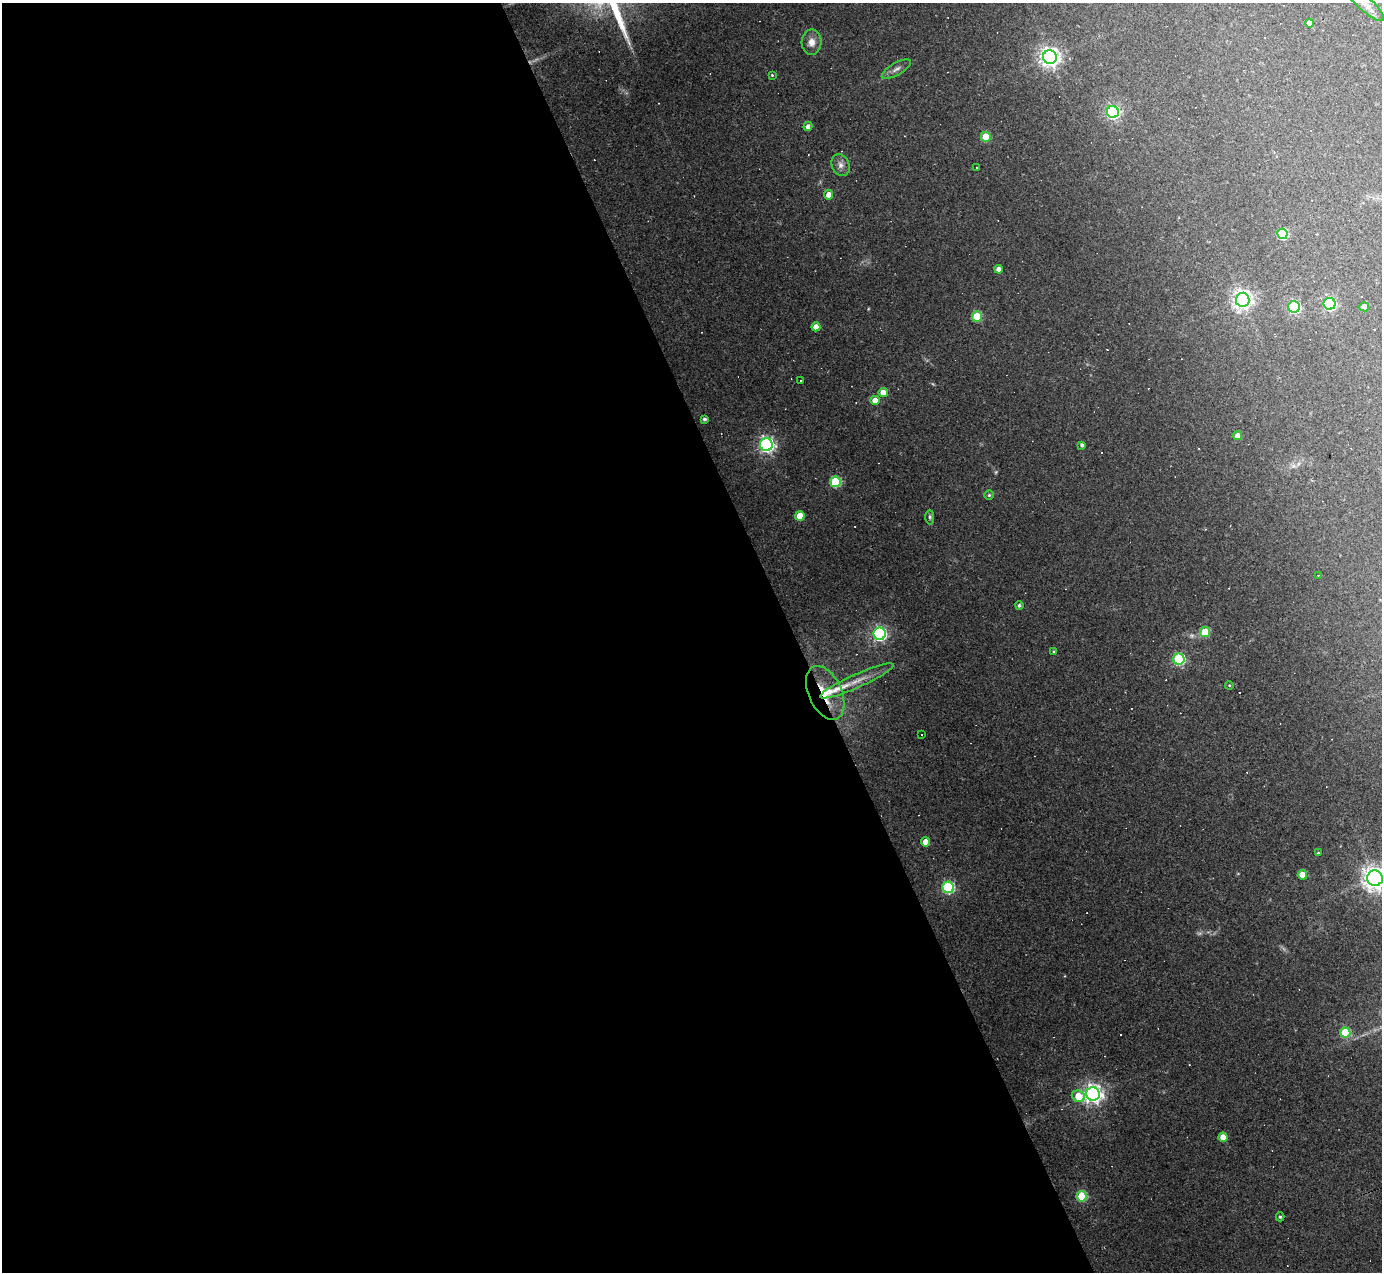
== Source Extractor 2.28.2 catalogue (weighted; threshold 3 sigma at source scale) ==
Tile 9 of 4 x 4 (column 1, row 3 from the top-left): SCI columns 1-1380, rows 1547-2816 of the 5518 x 5505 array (HDU 1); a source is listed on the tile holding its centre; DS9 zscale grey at full resolution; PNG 1384 x 1274 px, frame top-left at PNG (2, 3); each listed source drawn as its Kron ellipse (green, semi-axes under 4 px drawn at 4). Shown black and unused: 58% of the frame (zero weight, under 2 of 3 exposures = <1% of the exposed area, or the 3 px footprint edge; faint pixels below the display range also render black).
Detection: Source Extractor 2.28.2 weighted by HDU 2 'WHT'; one run over the whole footprint, this tile lists its part. Background 0.0441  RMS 0.0075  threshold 0.0336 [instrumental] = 3 sigma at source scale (4.5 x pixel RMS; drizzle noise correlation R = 1.50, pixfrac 1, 0.05/0.05 arcsec/px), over >= 5 px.
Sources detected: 72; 2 too faint to see at this stretch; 17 cosmic-ray / hot-pixel residue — neither listed nor drawn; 1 inside a brighter listed object's ellipse — not listed separately; the other 52 listed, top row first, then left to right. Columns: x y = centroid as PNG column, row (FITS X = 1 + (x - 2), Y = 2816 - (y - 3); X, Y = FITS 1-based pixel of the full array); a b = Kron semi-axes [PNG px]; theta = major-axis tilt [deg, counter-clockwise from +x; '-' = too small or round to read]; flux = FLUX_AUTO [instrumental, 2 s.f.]
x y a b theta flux
1366 5 23 7 -42 6.3
1309 23 4 4 - 5.8
811 42 12 10 86 5.9
1050 57 7 7 - 460
896 69 16 6 30 3.6
772 75 3 3 - 0.68
1113 112 6 6 - 150
808 126 4 4 - 3.2
986 137 5 5 - 22
840 165 11 9 -67 4.2
977 168 2 2 - 0.62
829 195 5 4 - 6.4
1282 234 5 5 - 47
999 269 4 4 - 4.7
1243 300 7 7 - 380
1330 304 6 6 - 120
1294 307 6 6 - 110
1364 307 5 4 - 7
977 316 5 5 - 29
816 327 4 4 - 7
800 380 3 3 - 5.1
883 393 4 4 - 9.3
875 400 4 4 - 7.8
704 419 3 3 - 1.7
1238 436 4 4 - 5.7
766 445 6 6 - 220
1082 445 4 3 - 2
835 482 5 5 - 49
989 495 4 4 - 1
800 516 4 4 - 14
930 517 7 4 -90 1.3
1318 575 3 2 - 0.38
1019 605 4 4 - 1.5
1205 632 5 5 - 29
880 634 6 6 - 160
1054 652 4 3 - 1
1179 659 5 5 - 82
857 681 40 6 24 12
1229 685 4 3 - 0.67
825 693 29 16 -66 26
921 735 3 2 - 0.85
925 842 4 4 - 8.8
1318 853 3 3 - 0.74
1302 875 5 4 - 13
1375 878 8 7 - 660
948 887 6 5 - 91
1345 1033 5 5 - 40
1093 1094 7 6 - 390
1078 1096 7 5 -19 18
1223 1137 4 4 - 8.9
1082 1196 5 5 - 43
1280 1217 4 4 - 1.1
Overlapping masked pixels (flux is a lower limit): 1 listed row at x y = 825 693
Isophote crosses this tile's border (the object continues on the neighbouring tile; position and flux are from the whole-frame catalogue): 2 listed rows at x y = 1366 5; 1375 878